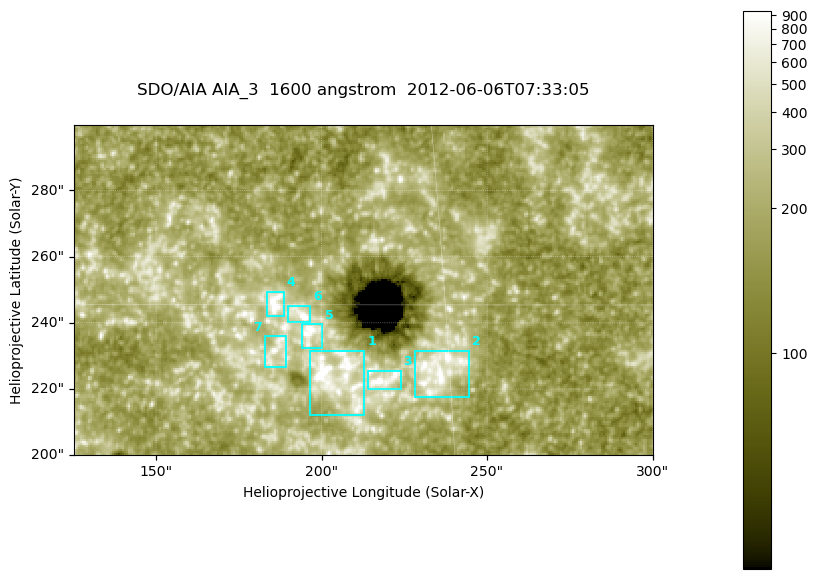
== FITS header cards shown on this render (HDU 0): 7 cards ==
TELESCOP= 'SDO/AIA '
INSTRUME= 'AIA_3   '
WAVELNTH=                 1600
WAVEUNIT= 'angstrom'
DATE-OBS= '2012-06-06T07:33:05.12'
CTYPE1  = 'HPLN-TAN'
CTYPE2  = 'HPLT-TAN'

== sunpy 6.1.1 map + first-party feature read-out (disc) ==
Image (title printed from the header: SDO/AIA AIA_3  1600 angstrom  2012-06-06T07:33:05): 287 x 164 px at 0.609 arcsec/px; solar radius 946 arcsec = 1552 px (partial field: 0.6% of the solar disc is inside the frame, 100% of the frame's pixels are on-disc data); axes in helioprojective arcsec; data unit not stated in the header (colour bar unlabelled)
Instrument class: DISC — disc imager (sunpy class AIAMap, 1600 A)
Bright regions (active regions / flare kernels): reference = the on-disc median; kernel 3 px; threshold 5 sigma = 336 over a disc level ~183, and >= 1.15x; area >= 47 px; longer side >= 3 px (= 1.8 arcsec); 7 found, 7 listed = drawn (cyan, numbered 1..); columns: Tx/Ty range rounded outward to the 2 arcsec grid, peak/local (2 s.f.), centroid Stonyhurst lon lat
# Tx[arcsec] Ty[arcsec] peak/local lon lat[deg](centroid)
1 196..214 212..232 7.9 +13 +14
2 228..246 216..232 6.1 +15 +14
3 214..224 220..226 7.9 +14 +14
4 182..190 242..250 6.6 +12 +15
5 194..200 232..240 5.9 +12 +14
6 190..198 240..246 8 +12 +15
7 182..190 226..236 4.3 +12 +14